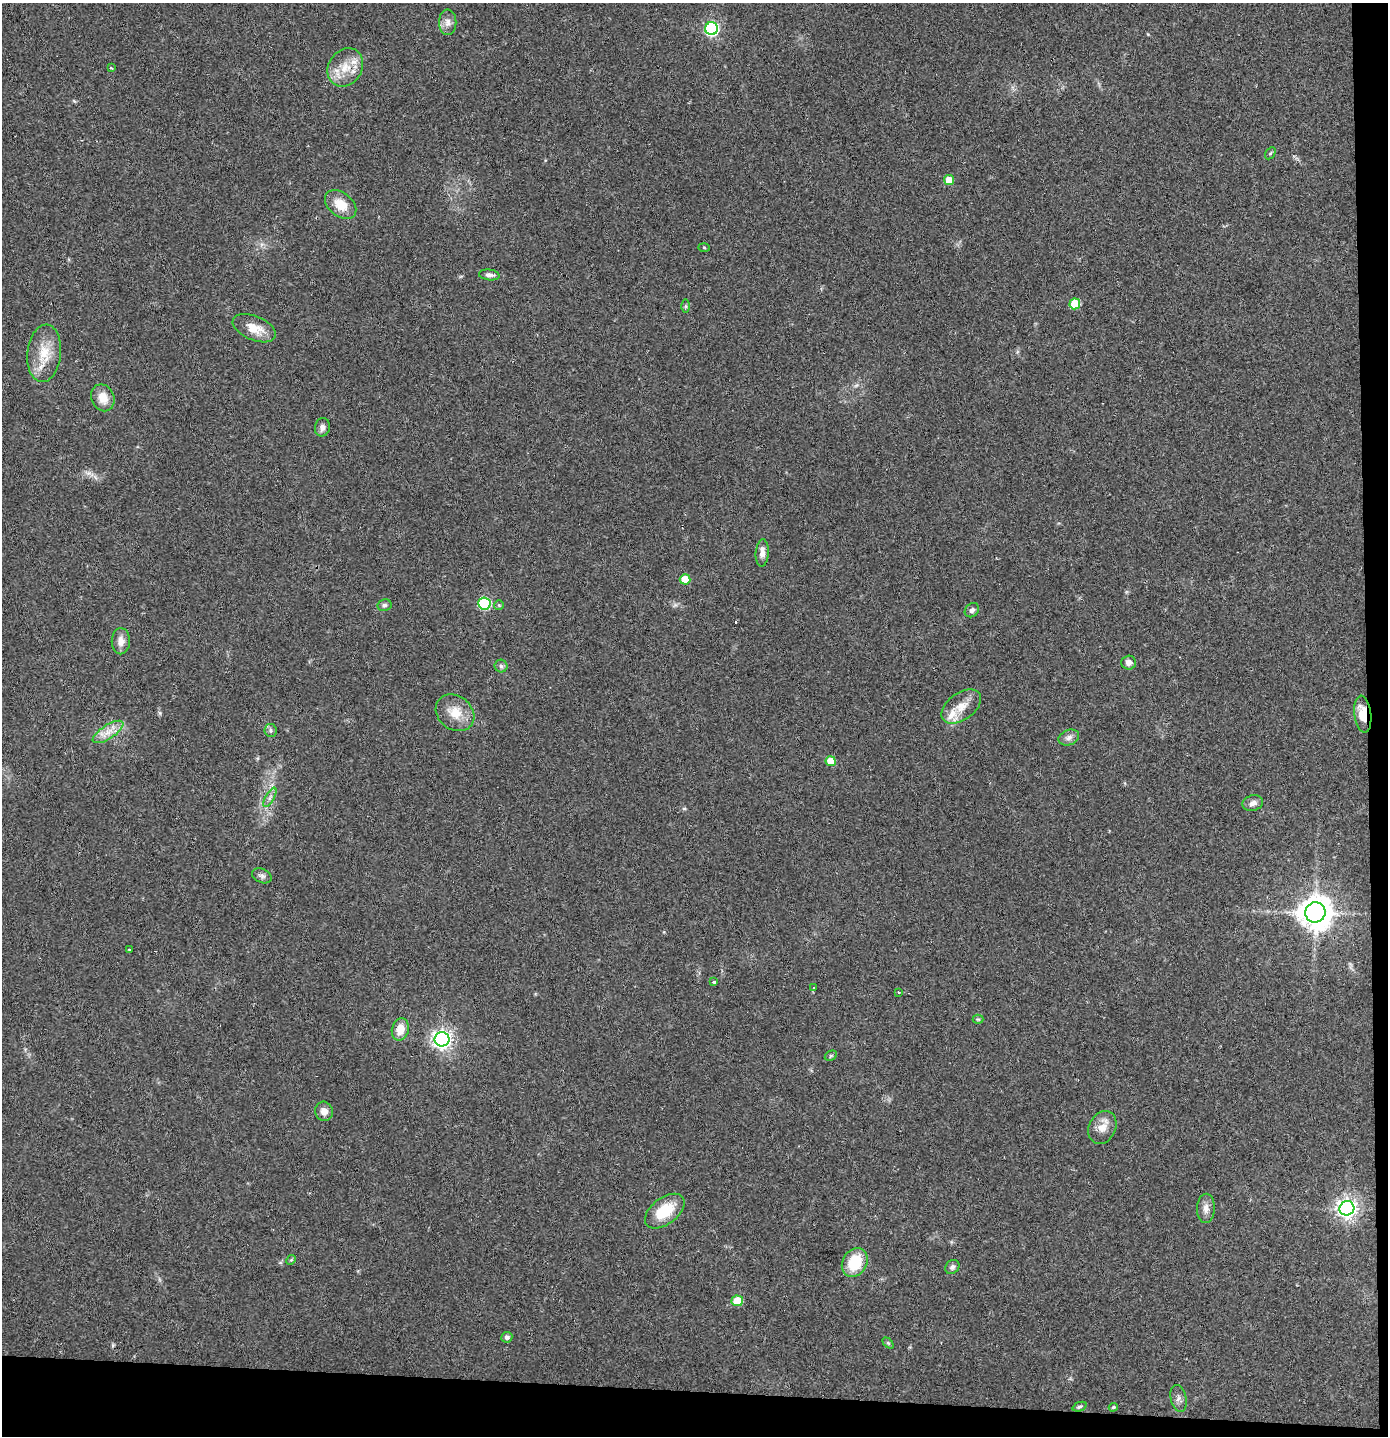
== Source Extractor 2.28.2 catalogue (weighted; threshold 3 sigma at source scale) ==
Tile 9 of 3 x 3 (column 3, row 3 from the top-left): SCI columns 2850-4235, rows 2-1435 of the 4317 x 4304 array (HDU 1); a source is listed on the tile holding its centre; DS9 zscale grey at full resolution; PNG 1390 x 1438 px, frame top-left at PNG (2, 3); each listed source drawn as its Kron ellipse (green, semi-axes under 4 px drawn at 4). Shown black and unused: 5% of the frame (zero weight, under 2 of 3 exposures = <1% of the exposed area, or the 3 px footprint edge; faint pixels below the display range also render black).
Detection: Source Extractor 2.28.2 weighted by HDU 2 'WHT'; one run over the whole footprint, this tile lists its part. Background 0.0466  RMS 0.0068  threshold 0.0305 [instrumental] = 3 sigma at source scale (4.5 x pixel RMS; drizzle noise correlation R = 1.50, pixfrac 1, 0.05/0.05 arcsec/px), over >= 5 px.
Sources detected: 59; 1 cosmic-ray / hot-pixel residue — neither listed nor drawn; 1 inside a brighter listed object's ellipse — not listed separately; the other 57 listed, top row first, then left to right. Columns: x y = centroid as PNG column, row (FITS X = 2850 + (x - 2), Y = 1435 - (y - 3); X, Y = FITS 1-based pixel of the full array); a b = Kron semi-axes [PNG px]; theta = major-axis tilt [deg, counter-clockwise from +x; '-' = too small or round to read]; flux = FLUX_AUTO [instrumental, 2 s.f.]
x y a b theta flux
448 22 13 8 -90 3.9
711 29 6 6 - 130
345 67 20 16 56 14
112 68 3 3 - 1.3
1270 153 7 4 59 0.95
949 180 5 5 - 14
341 204 18 12 -38 12
704 248 5 3 - 0.6
489 275 10 5 -7 2.6
1075 304 5 5 - 24
686 306 6 4 -90 1.2
254 328 23 12 -22 11
44 353 29 17 84 17
103 398 14 11 -68 8.5
322 427 9 7 77 3
762 553 14 6 86 4.4
685 579 5 5 - 15
484 603 6 6 - 70
384 605 7 6 - 1.6
499 605 5 5 - 0.84
972 610 8 6 46 2.3
121 641 13 9 89 5.5
1129 662 7 7 - 3.5
501 666 6 6 - 1.6
961 707 22 13 36 11
455 713 21 16 -38 13
1363 714 18 8 -83 12
271 730 6 6 - 1.6
108 732 18 7 33 6.7
1069 737 10 7 21 3.2
831 761 5 5 - 12
270 797 11 3 61 2
1253 803 10 7 14 3.6
262 876 10 7 -22 2.2
1315 912 10 10 - 1200
129 950 3 2 - 0.59
714 982 3 3 - 4.1
814 988 3 3 - 2.1
899 992 3 2 - 0.94
978 1019 5 4 - 0.82
400 1029 11 8 76 8.6
442 1039 7 7 - 340
831 1056 6 4 30 0.98
324 1111 9 8 - 4.8
1102 1127 17 13 63 7.7
1206 1208 14 9 88 4.6
1347 1208 7 7 - 380
665 1211 23 13 37 22
291 1260 5 4 - 0.88
855 1263 15 12 60 22
952 1267 8 6 46 2.1
737 1301 6 5 - 19
507 1337 5 5 - 2.2
888 1343 6 4 -44 0.87
1178 1398 14 7 -78 3.1
1080 1407 7 4 22 1.3
1113 1407 5 3 - 0.94
Overlapping masked pixels (flux is a lower limit): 1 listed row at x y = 1363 714